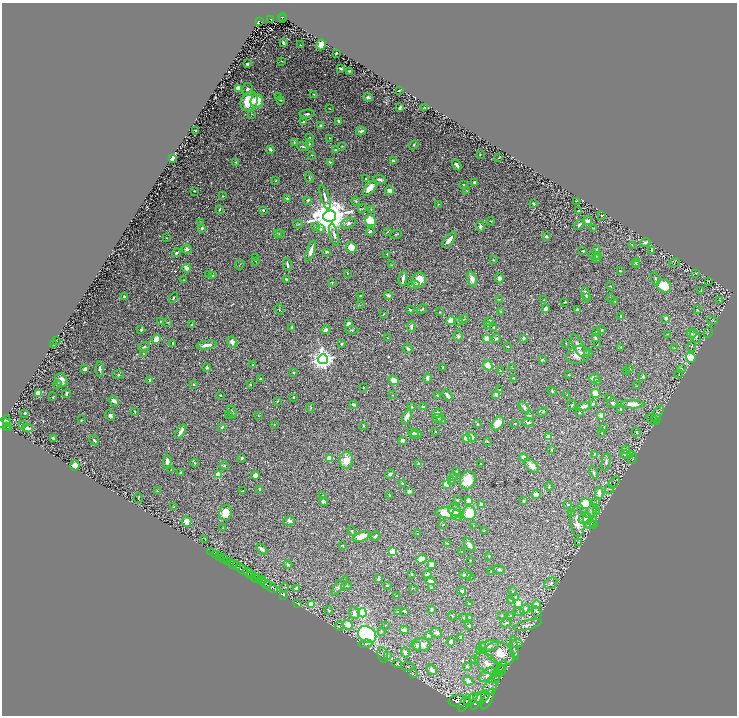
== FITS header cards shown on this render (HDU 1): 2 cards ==
NAXIS1  =                 1470
NAXIS2  =                 1427

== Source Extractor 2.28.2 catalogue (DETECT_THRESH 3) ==
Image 1470 x 1427 px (HDU 1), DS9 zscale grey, zoomed out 1/2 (1 PNG px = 2 x 2 image px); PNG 739 x 718 px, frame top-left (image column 2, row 1426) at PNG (2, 3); each listed source drawn as its Kron ellipse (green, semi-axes under 4 px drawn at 4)
Background 0.988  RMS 0.015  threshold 0.0464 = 3 sigma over >= 5 px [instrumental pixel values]
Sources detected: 675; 49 cannot appear on this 1/2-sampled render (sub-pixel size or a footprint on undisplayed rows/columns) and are neither listed nor drawn; of the other 626, the 500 brightest by FLUX_AUTO listed and drawn (126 fainter detections omitted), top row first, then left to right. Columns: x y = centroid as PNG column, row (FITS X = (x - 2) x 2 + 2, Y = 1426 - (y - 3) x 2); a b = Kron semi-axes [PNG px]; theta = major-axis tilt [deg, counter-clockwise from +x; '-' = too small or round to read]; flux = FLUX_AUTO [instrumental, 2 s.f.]
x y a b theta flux
282 17 4 2 - 140
271 19 4 2 - 150
282 19 2 1 - 17
259 21 3 2 - 210
283 43 4 2 - 4.8
300 45 2 2 - 2.4
321 45 5 4 - 29
336 53 2 2 - 2
282 61 2 1 - 1.9
247 64 3 2 - 6.4
341 68 4 2 - 4
349 71 2 2 - 2.6
238 88 3 3 - 34
248 90 6 5 - 12
399 90 2 2 - 2.8
314 94 4 3 - 3.2
278 97 3 3 - 2.1
368 97 5 4 - 8.8
281 100 3 2 - 2.9
249 101 10 8 61 88
257 101 7 6 - 55
400 107 3 2 - 7.7
425 107 3 2 - 1.6
330 109 3 1 - 1.8
252 114 3 3 - 2.2
307 114 7 3 3 6.5
339 121 4 2 - 6.4
304 122 2 2 - 14
320 126 3 2 - 5
195 131 3 2 - 4.1
361 131 5 3 - 6
309 138 3 2 - 4.5
329 138 2 2 - 2.1
294 142 4 3 - 3.3
309 144 2 2 - 3.4
414 145 5 3 - 5
303 146 6 2 -13 5.3
342 146 4 2 - 1.7
270 149 3 2 - 9.3
335 150 4 2 - 2.9
480 154 2 2 - 1.5
312 155 3 2 - 2.3
172 158 4 3 - 19
499 158 2 2 - 2.4
393 161 4 3 - 8.1
236 162 3 2 - 2.7
330 162 4 2 - 4.2
457 165 5 2 - 17
309 177 6 3 -79 3.3
366 179 2 2 - 2.3
379 179 6 2 -8 9.6
275 181 3 2 - 1.8
475 183 3 3 - 14
463 185 2 2 - 4.6
370 188 9 5 49 35
194 191 2 2 - 2
390 191 4 3 - 18
466 191 4 2 - 2.3
223 196 2 2 - 2.2
325 197 12 3 -72 11
287 198 3 2 - 3.5
308 200 4 3 - 4.7
356 201 4 3 - 3.9
576 201 2 1 - 1.9
438 204 2 2 - 1.6
534 204 3 2 - 6.5
363 208 5 2 - 2.7
220 209 3 3 - 4.9
371 209 3 3 - 1.6
263 210 2 2 - 6.3
579 211 3 2 - 5.3
330 216 6 5 - 9500
602 216 3 2 - 4
370 221 5 5 - 75
491 221 4 3 - 2.2
588 221 4 4 - 25
201 223 3 2 - 2
348 223 7 5 17 8.3
298 224 5 4 - 3.1
579 225 5 3 - 9.1
480 226 5 3 - 9.2
315 227 3 3 - 4.3
202 228 4 3 - 5.7
594 228 4 2 - 2
320 229 4 3 - 7.4
370 231 4 4 - 5.5
387 232 3 2 - 2.3
277 234 4 3 - 3.6
280 234 3 2 - 5.7
396 234 6 3 20 3.2
334 235 11 4 -75 12
546 236 3 2 - 5.3
166 238 3 2 - 1.5
449 240 10 3 52 25
645 242 5 3 - 6.8
632 245 3 2 - 1.7
351 247 5 5 - 45
187 249 5 4 - 9.9
597 249 3 2 - 5.4
651 250 4 2 - 4.3
311 251 11 3 71 17
583 251 2 2 - 2.2
327 252 4 3 - 5.1
176 253 4 2 - 6.6
387 254 2 2 - 4.3
595 256 5 3 - 4.6
598 256 3 2 - 4.3
256 258 3 2 - 1.5
597 259 3 3 - 3.3
493 260 3 3 - 2.9
256 261 2 2 - 2
636 262 4 2 - 2
675 263 5 2 - 1.7
287 264 6 2 -81 7.4
637 264 3 2 - 2.1
240 265 5 2 - 1.9
391 265 3 2 - 2.5
187 268 4 3 - 30
620 271 2 2 - 3.3
348 273 4 2 - 1.5
695 273 3 3 - 2.1
209 274 3 3 - 2.9
213 276 3 2 - 2.9
403 278 8 2 83 18
499 278 5 4 - 16
286 279 3 2 - 3.6
472 279 8 4 -73 16
655 279 6 3 -67 5.4
184 280 2 2 - 2
419 280 7 6 - 51
708 281 3 2 - 1.6
332 282 3 2 - 1.7
414 285 6 4 -1 8.6
610 286 2 2 - 1.5
664 286 7 6 - 88
701 290 3 2 - 1.8
586 293 6 3 -72 17
388 295 4 3 - 7.7
360 296 2 2 - 11
124 297 4 3 - 8.3
174 297 5 3 - 3.7
586 298 4 3 - 10
610 298 2 2 - 1.8
499 299 3 2 - 1.4
544 300 3 3 - 2.3
615 301 4 3 - 2.5
720 301 4 2 - 2
565 302 3 2 - 2.9
360 305 3 3 - 1.9
422 309 5 3 - 3.7
546 309 3 3 - 19
577 309 3 3 - 3.1
280 310 5 2 - 3.1
410 310 3 3 - 3.9
697 310 2 2 - 1.9
501 311 3 2 - 1.8
439 312 2 2 - 1.8
384 314 2 2 - 1.6
621 317 4 3 - 3.2
666 318 3 3 - 12
464 319 5 2 - 2.1
712 320 5 3 - 3.2
451 321 4 4 - 45
459 321 4 3 - 3.6
160 322 2 2 - 2.1
168 322 4 2 - 2.2
489 322 5 3 - 8
348 324 4 3 - 16
192 325 2 2 - 6
488 326 3 3 - 3.9
292 327 3 2 - 2.9
411 327 5 3 - 10
494 327 2 2 - 5.8
141 330 3 3 - 3.7
326 330 4 3 - 12
352 330 7 3 4 3.2
602 330 3 2 - 4.3
596 331 2 2 - 2
708 332 5 1 - 1.7
667 334 3 2 - 1.9
691 334 5 4 - 5.5
458 336 5 4 - 5.3
695 336 7 4 -66 12
387 338 3 2 - 1.8
486 338 4 4 - 23
523 338 3 2 - 7.6
595 338 3 2 - 6.5
156 339 4 3 - 65
496 339 4 3 - 6.9
56 341 3 2 - 1.8
232 342 6 5 - 15
173 343 3 2 - 4.4
566 343 3 2 - 1.9
342 344 3 2 - 5.4
53 345 2 1 - 2.2
207 345 10 3 7 20
578 345 12 5 -66 20
597 345 2 2 - 1.5
144 346 6 3 35 4.8
692 346 6 2 80 2.3
508 347 3 2 - 2.4
621 347 2 2 - 2.4
408 348 5 3 - 6.2
674 348 3 3 - 2
588 353 4 3 - 3
143 354 2 2 - 1.9
578 355 12 8 17 34
691 358 5 4 - 110
323 359 5 5 - 2100
542 360 3 3 - 2.6
253 364 3 2 - 1.9
488 365 5 4 - 43
207 368 4 4 - 4.6
443 368 3 2 - 2.9
512 368 3 2 - 1.5
629 368 3 2 - 2.2
681 368 4 3 - 2.4
85 369 3 3 - 15
100 369 7 3 -87 9.4
500 371 4 2 - 1.7
627 371 3 3 - 3.1
294 372 2 2 - 2.6
679 374 4 2 - 1.7
118 375 6 3 0 2.9
569 375 2 2 - 1.6
643 377 2 2 - 9
427 378 5 3 - 7.5
513 378 3 2 - 1.9
594 378 6 3 4 34
261 379 3 2 - 3
61 380 7 6 - 22
150 380 3 2 - 10
394 380 5 4 - 35
597 382 3 3 - 3.4
193 384 3 3 - 2.6
250 384 3 2 - 2.7
57 385 5 3 - 3.7
637 386 3 2 - 1.5
363 387 2 2 - 1.6
500 390 3 2 - 2.2
552 391 5 3 - 4.3
38 393 4 3 - 75
596 393 5 4 - 45
66 394 4 2 - 7.1
496 394 3 2 - 23
220 395 2 2 - 3.7
392 395 2 2 - 1.8
437 395 3 3 - 2.2
448 395 6 3 -51 20
567 395 3 2 - 1.8
53 397 3 2 - 1.8
293 397 3 2 - 2
608 397 4 1 - 1.6
114 401 5 3 - 15
278 401 4 2 - 2.1
612 403 5 5 - 5.1
593 404 3 3 - 5.9
633 404 11 4 -3 39
354 405 3 3 - 6.7
572 405 5 3 - 3.2
584 406 7 3 15 19
412 407 4 4 - 2.7
423 407 4 3 - 5.8
524 407 7 4 -51 13
311 408 5 3 - 2.8
621 410 3 2 - 5.4
135 411 4 2 - 2.1
232 412 7 4 -69 6.5
542 412 5 3 - 5.1
25 413 2 2 - 4.9
437 413 5 4 - 9.7
579 413 3 2 - 2
658 413 9 3 56 4.3
229 414 4 3 - 2.8
110 415 6 4 -55 10
529 415 4 3 - 3.2
601 415 3 3 - 21
258 416 3 2 - 1.6
407 416 8 3 69 16
438 418 5 3 - 4.9
656 419 4 3 - 4.3
6 420 5 3 - 520
81 420 2 2 - 2.4
441 420 4 2 - 3.2
653 420 7 4 -33 4.7
528 422 5 3 - 5.1
3 423 7 2 14 990
498 423 8 5 52 45
515 423 2 2 - 2.5
477 424 3 3 - 3.3
23 425 2 1 - 1.7
274 425 2 2 - 2.1
6 426 2 2 - 250
363 426 3 2 - 2.6
222 427 3 2 - 4.1
604 427 3 2 - 3.3
9 428 4 2 - 350
27 428 5 2 - 13
435 431 2 2 - 2.3
181 432 8 3 60 21
636 432 4 3 - 2.8
413 433 6 3 -24 11
602 433 2 2 - 2.1
416 434 5 3 - 12
472 437 5 4 - 12
548 437 3 2 - 51
467 438 4 4 - 42
53 439 3 2 - 5.9
94 440 5 3 - 5.2
403 440 3 3 - 15
487 441 3 3 - 2.7
551 450 2 2 - 2.8
626 450 4 3 - 3.5
595 454 4 3 - 3.4
625 454 5 3 - 4.7
631 455 3 2 - 2.2
524 457 4 4 - 9
242 458 3 2 - 5.6
329 458 4 3 - 49
633 458 5 2 - 1.5
346 460 8 6 84 47
167 461 7 4 88 14
606 462 9 3 81 7.5
195 463 4 2 - 3.7
418 463 2 2 - 13
481 463 2 2 - 4.4
75 465 5 4 - 20
224 466 4 3 - 3.4
532 466 8 5 -43 26
171 470 3 2 - 1.7
181 472 3 2 - 4.7
456 472 4 3 - 4.6
594 472 6 4 -65 6.1
390 474 5 4 - 8.2
218 475 3 3 - 110
255 475 4 3 - 24
453 477 2 2 - 6.5
451 480 3 2 - 2.6
468 480 9 7 68 56
614 482 6 2 55 3.4
403 483 3 3 - 4.3
447 484 3 2 - 63
549 486 5 2 - 2.6
260 489 3 2 - 3.9
609 489 4 2 - 2.5
157 491 3 2 - 2.2
243 491 3 3 - 2
409 491 2 2 - 26
599 493 6 3 89 22
536 494 4 3 - 34
389 495 2 2 - 1.9
322 496 3 3 - 2.7
139 498 5 2 - 2.8
457 500 2 2 - 4.3
324 501 4 3 - 12
468 501 3 3 - 28
524 501 3 2 - 4.9
585 503 5 5 - 71
595 503 3 2 - 1.5
481 505 3 3 - 13
568 505 3 2 - 3.8
173 507 2 2 - 3.2
455 510 7 5 -34 15
591 511 8 4 57 8.2
596 511 3 2 - 1.8
225 513 8 6 81 43
449 513 13 5 -5 100
469 513 7 6 - 88
572 514 3 3 - 3.3
457 515 6 5 - 20
585 518 6 5 - 33
289 521 6 4 0 8.4
187 522 5 4 - 30
577 522 15 7 -85 43
593 522 5 3 - 3.3
590 524 5 4 - 7.6
593 524 4 2 - 1.9
443 525 4 2 - 2.2
474 525 2 2 - 1.5
223 528 3 3 - 1.5
484 530 2 2 - 1.8
352 531 5 3 - 4.1
417 533 3 2 - 1.7
375 536 5 3 - 6
361 537 9 4 22 47
205 539 4 2 - 2.2
578 542 3 2 - 1.8
447 544 4 3 - 8.6
342 545 4 2 - 1.7
469 545 8 4 -55 14
262 549 6 3 -43 13
211 551 2 1 - 25
461 551 2 2 - 1.6
392 552 3 3 - 110
216 554 2 1 - 25
220 556 2 2 - 79
489 556 2 2 - 3.9
224 559 3 2 - 240
421 559 5 3 - 47
470 560 2 1 - 1.5
228 561 3 1 - 280
233 564 5 2 - 1600
288 565 4 3 - 5.5
431 565 4 4 - 25
236 566 3 2 - 740
242 569 7 2 -44 2500
499 569 6 3 -17 4.3
491 571 3 2 - 2.1
248 572 5 4 - 1300
411 574 3 2 - 2.8
427 574 4 2 - 6.8
251 575 3 1 - 460
465 575 6 4 -1 12
470 576 3 3 - 2.6
255 578 5 3 - 1100
259 578 4 1 - 600
378 579 4 3 - 7.4
261 580 4 2 - 530
430 581 5 3 - 11
551 583 7 5 33 13
266 584 6 2 -27 1200
387 585 4 2 - 4.7
339 586 12 3 49 8.4
346 586 5 2 - 3.4
271 587 7 3 -32 1800
431 587 3 2 - 5.5
284 588 4 1 - 1.7
413 588 3 2 - 1.8
296 589 4 3 - 14
462 591 4 3 - 8.3
513 591 2 2 - 1.5
283 595 2 1 - 23
396 596 3 2 - 1.9
515 597 3 3 - 3.1
511 600 3 3 - 1.7
298 603 4 3 - 2.4
518 603 4 3 - 100
311 604 3 3 - 69
469 604 2 2 - 2.3
536 605 4 4 - 36
431 609 3 3 - 4.7
525 609 5 3 - 12
329 610 4 3 - 4.5
405 611 4 2 - 5.3
397 612 4 2 - 2
519 612 5 4 - 5.2
536 612 6 3 -54 4.1
355 613 6 5 - 19
362 613 5 4 - 320
502 615 2 2 - 2.5
511 615 2 2 - 1.8
452 616 4 3 - 2.5
469 617 2 2 - 4.2
464 618 3 2 - 3
506 623 5 3 - 4
348 625 5 4 - 38
385 625 2 1 - 1.8
528 625 14 4 15 12
339 626 5 1 - 1.5
469 626 3 2 - 3
404 630 4 3 - 14
381 631 4 3 - 2.9
436 633 6 5 - 8.2
367 635 10 7 -34 450
428 636 3 3 - 6
461 637 3 3 - 6.8
451 642 5 3 - 8.1
516 643 6 4 -2 10
366 644 7 3 7 4.1
421 645 9 6 -4 27
482 645 2 2 - 1.4
417 646 4 4 - 8.1
488 646 10 5 14 12
514 648 12 4 -82 9.7
480 650 2 2 - 7.4
405 652 5 4 - 13
500 653 15 11 -26 56
383 655 8 5 -73 12
388 655 3 2 - 1.9
474 660 3 2 - 1.5
397 664 4 3 - 4.2
487 664 14 8 -39 29
408 666 6 2 -4 2.7
502 666 6 2 58 4.1
467 667 4 3 - 4.4
500 669 5 2 - 3.1
432 670 5 4 - 11
502 671 4 2 - 1.6
496 673 3 2 - 1.4
413 674 4 2 - 1.6
487 675 9 5 40 17
494 678 6 2 30 3.5
468 681 5 4 - 14
490 687 8 6 56 14
483 697 8 5 41 4100
471 699 8 4 42 3800
488 699 11 4 63 5000
459 701 10 6 2 6600
476 701 9 4 66 4400
465 703 9 4 63 5300
At the frame edge (FLAGS 8, measured only in part): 1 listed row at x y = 3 423
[126 fainter detections neither listed nor drawn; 49 sub-pixel or undisplayed-footprint detections neither listed nor drawn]